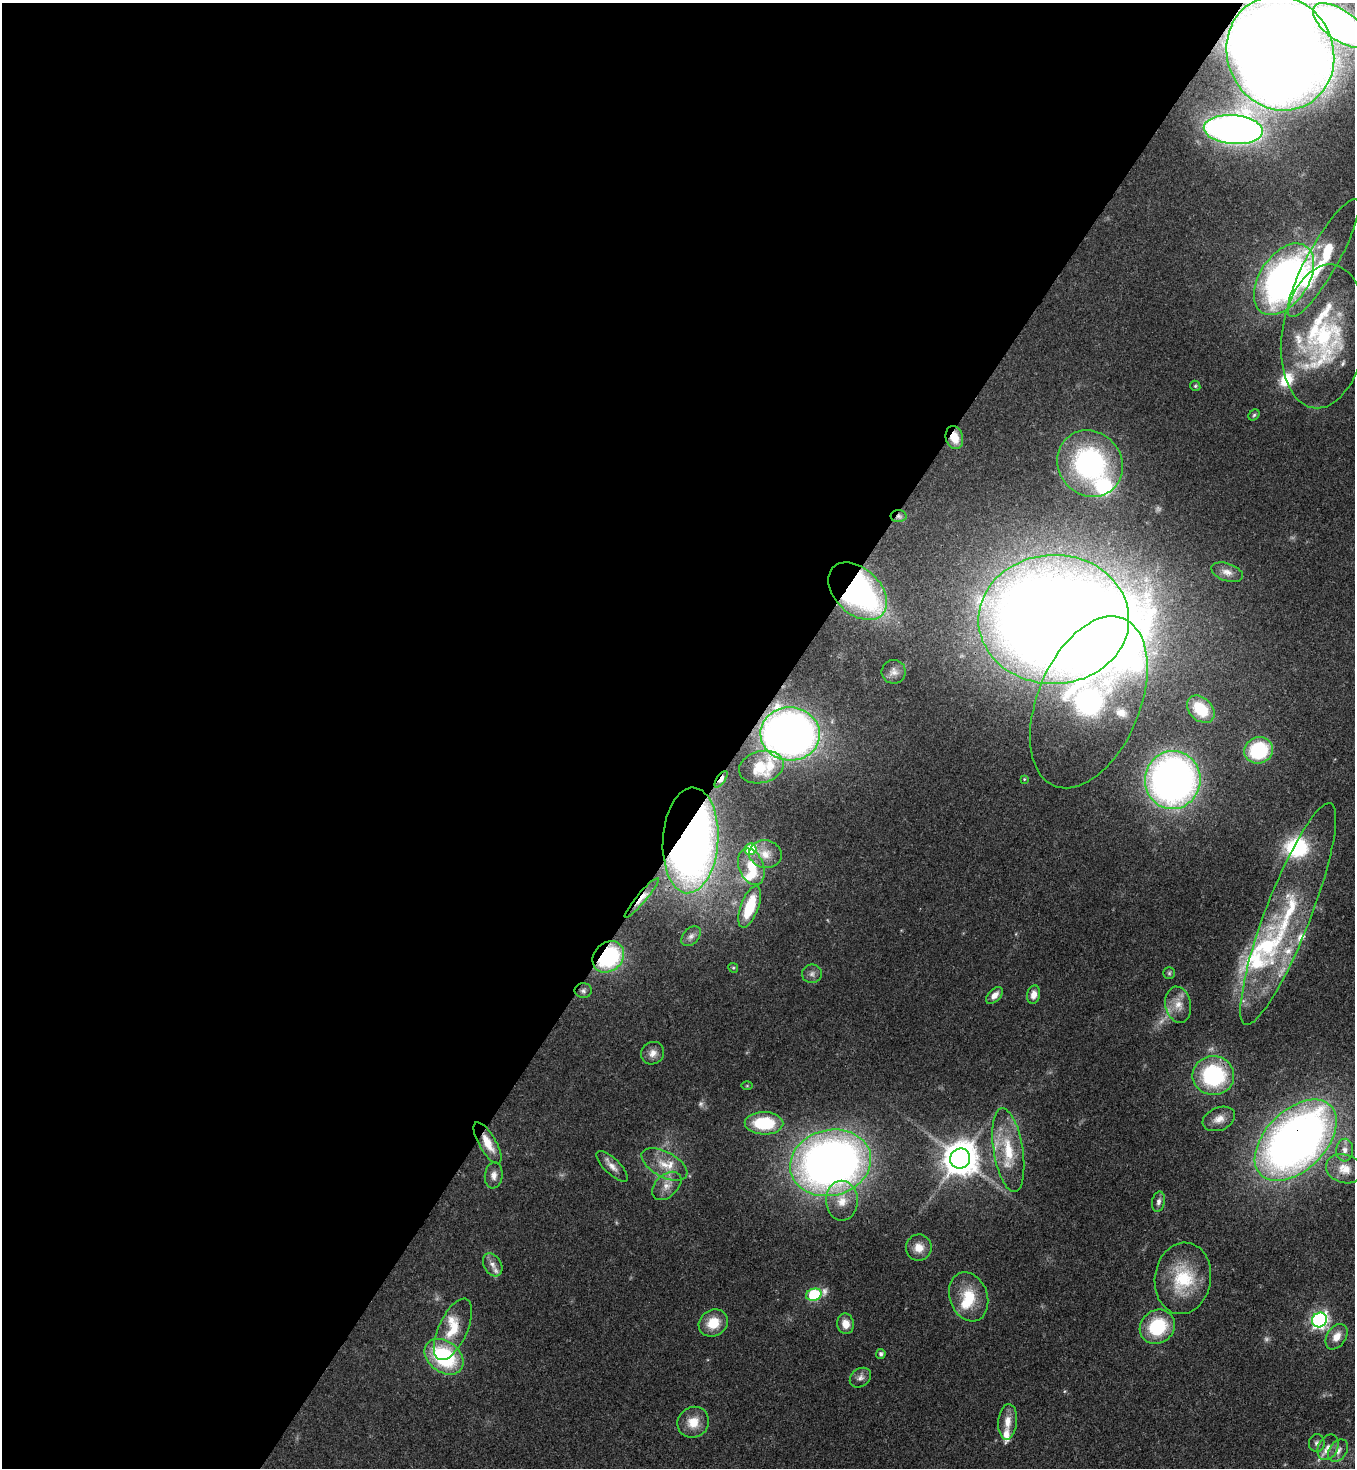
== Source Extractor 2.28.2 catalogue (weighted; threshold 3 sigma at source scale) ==
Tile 5 of 4 x 4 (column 1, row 2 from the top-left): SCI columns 364-1716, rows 2990-4455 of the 6000 x 5978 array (HDU 1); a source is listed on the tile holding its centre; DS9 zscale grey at full resolution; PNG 1357 x 1470 px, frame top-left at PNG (2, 3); each listed source drawn as its Kron ellipse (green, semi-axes under 4 px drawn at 4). Shown black and unused: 55% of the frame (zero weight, under 3 of 4 exposures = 7% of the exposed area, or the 3 px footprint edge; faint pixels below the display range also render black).
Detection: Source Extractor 2.28.2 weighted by HDU 2 'WHT'; one run over the whole footprint, this tile lists its part. Background 0.0729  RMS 0.004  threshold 0.018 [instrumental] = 3 sigma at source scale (4.5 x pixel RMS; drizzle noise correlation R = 1.50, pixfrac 1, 0.05/0.05 arcsec/px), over >= 5 px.
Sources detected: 100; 5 too faint to see at this stretch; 2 inside a brighter object's white glare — neither listed nor drawn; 17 inside a brighter listed object's ellipse — not listed separately; the other 76 listed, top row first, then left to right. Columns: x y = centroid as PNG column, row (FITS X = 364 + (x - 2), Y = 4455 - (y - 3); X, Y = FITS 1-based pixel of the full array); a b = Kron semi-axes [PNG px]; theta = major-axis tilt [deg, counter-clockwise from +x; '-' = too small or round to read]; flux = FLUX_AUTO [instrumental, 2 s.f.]
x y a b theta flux
1340 25 32 15 -36 200
1280 53 58 53 -66 1000
1233 130 30 14 -5 270
1323 258 67 15 61 25
1284 279 40 24 56 190
1323 336 72 42 82 71
1195 386 5 4 - 0.61
1254 415 6 5 - 0.66
954 437 12 8 -75 7.1
1090 464 34 31 -47 80
899 516 8 6 -2 1.1
1227 572 16 9 -19 3
858 591 34 23 -43 120
1054 619 75 64 1 1100
894 672 12 12 - 2.3
1089 702 91 51 67 130
1201 709 16 11 -45 14
790 734 30 26 -2 280
1259 750 14 13 - 31
761 767 23 16 14 17
721 779 9 4 55 4.7
1024 779 4 4 - 0.36
1173 780 29 28 - 220
690 840 53 27 86 350
750 849 6 5 - 16
765 854 16 14 -12 5.3
751 867 19 12 -69 11
642 898 26 5 50 3.2
750 907 22 9 70 19
1288 914 118 22 69 55
691 936 11 7 47 1.8
608 957 17 14 43 50
733 968 5 4 - 0.52
1169 973 6 6 - 0.72
812 974 10 9 - 1.9
583 991 8 7 - 1.3
994 995 10 6 44 2.9
1034 995 9 6 80 2.8
1178 1005 18 13 -79 5.5
653 1053 12 11 - 3.2
1213 1075 21 19 -4 43
747 1086 6 4 0 0.41
1219 1119 17 11 22 4.2
764 1123 19 11 -1 23
1296 1140 49 30 45 320
488 1143 23 8 -60 7.2
1008 1150 42 14 -81 17
1345 1150 11 8 87 2.6
960 1158 10 10 - 960
831 1163 41 33 14 330
664 1164 25 12 -28 8
612 1166 20 8 -44 3.2
1344 1169 19 14 -17 6.3
494 1175 13 9 83 2.8
667 1186 17 11 42 4.5
842 1201 20 16 -88 7.9
1158 1202 10 6 79 1.6
919 1248 13 13 - 5
493 1265 12 8 -59 2.6
1183 1278 36 28 82 23
814 1295 8 6 20 42
969 1297 25 19 -70 14
1319 1320 8 7 - 130
713 1323 15 13 34 8.9
846 1324 10 8 -81 4.6
1157 1327 18 16 38 23
453 1329 33 14 65 11
1336 1337 14 9 56 4.4
881 1354 5 4 - 0.92
444 1357 21 15 -38 40
860 1378 11 9 37 2.2
693 1422 16 15 - 7.3
1008 1422 18 9 85 4.8
1317 1443 9 8 - 1.5
1328 1447 13 9 63 3.3
1338 1451 12 8 55 2.7
Overlapping masked pixels (flux is a lower limit): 12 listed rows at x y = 1280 53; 954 437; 899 516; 858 591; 790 734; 721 779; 690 840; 642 898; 608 957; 1213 1075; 1296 1140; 488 1143
Isophote crosses this tile's border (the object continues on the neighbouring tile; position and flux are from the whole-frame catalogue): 1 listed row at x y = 1340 25